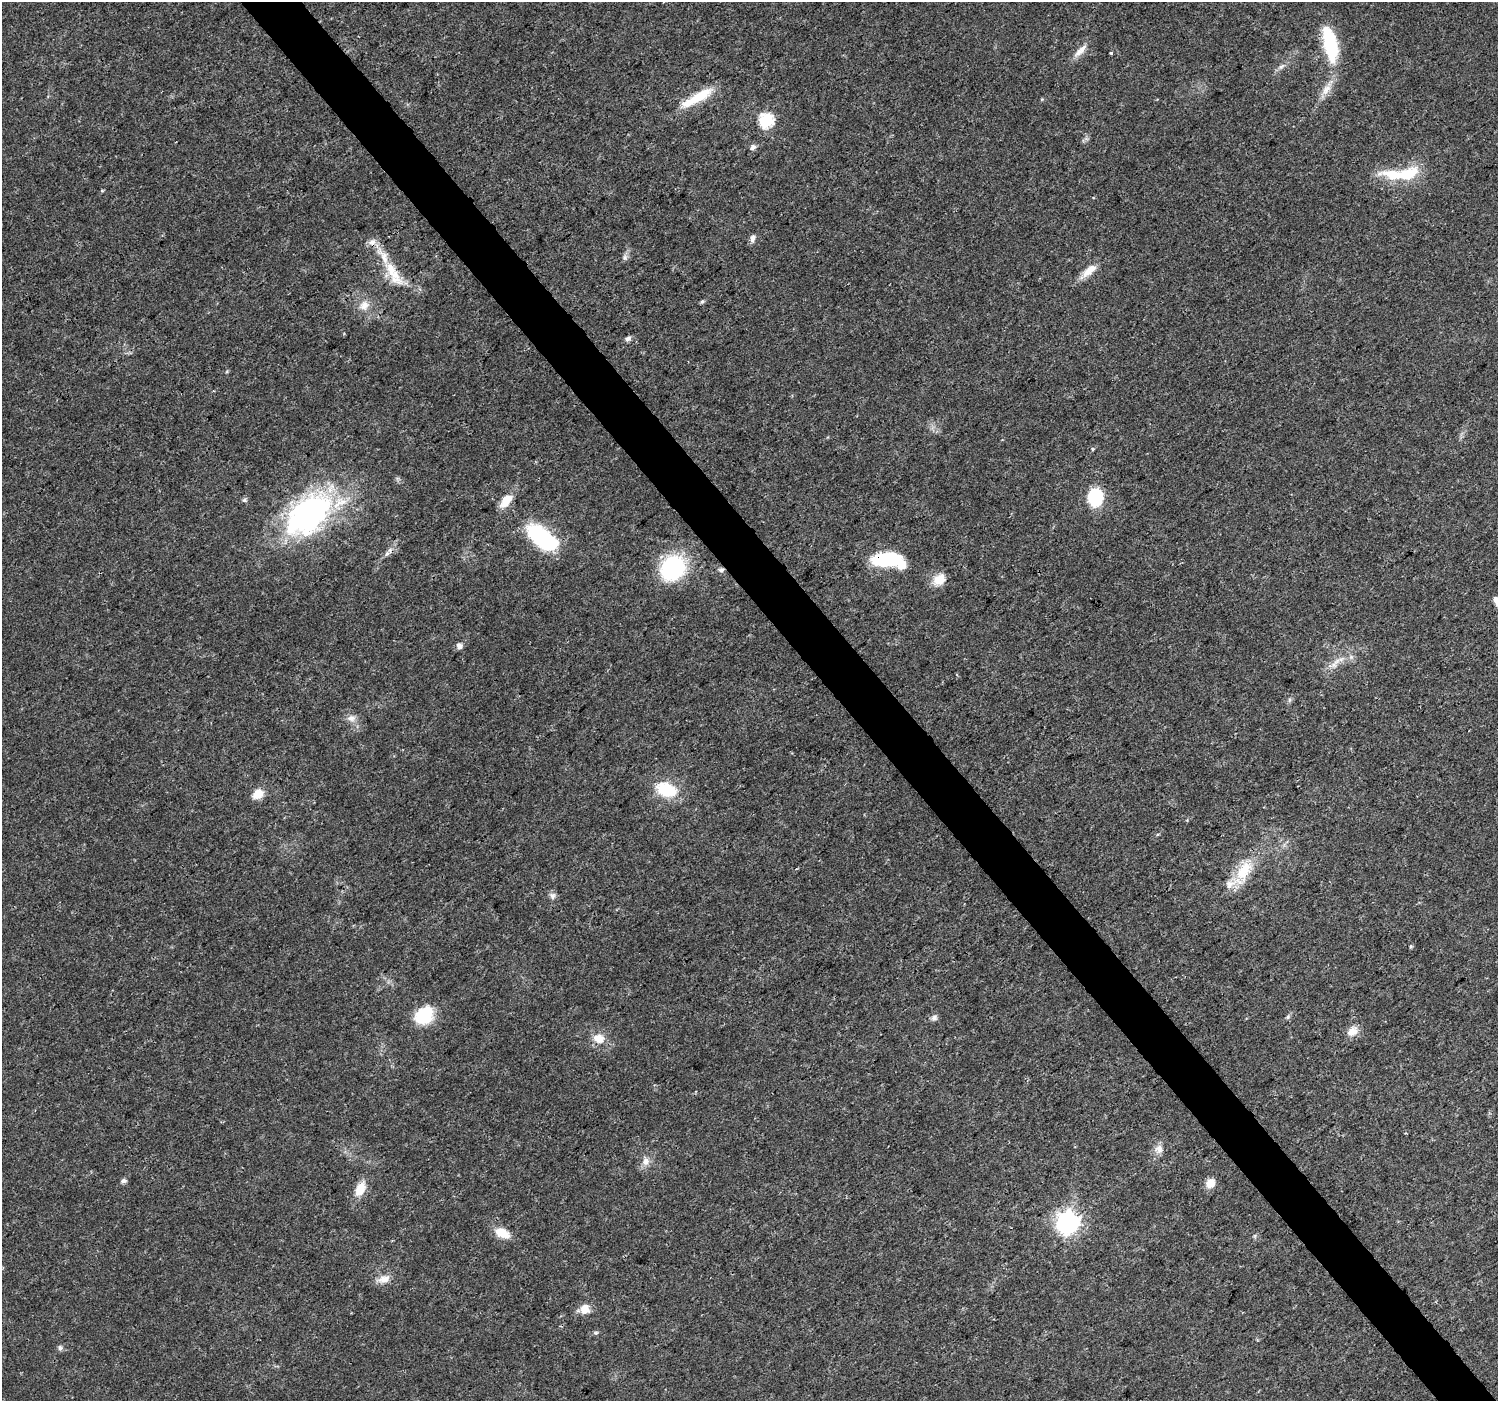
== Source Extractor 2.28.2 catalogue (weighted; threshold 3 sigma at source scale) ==
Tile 6 of 4 x 4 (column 2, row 2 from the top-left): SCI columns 1505-3000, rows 3004-4402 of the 5995 x 5943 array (HDU 1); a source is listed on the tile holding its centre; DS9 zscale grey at full resolution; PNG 1500 x 1403 px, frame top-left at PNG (2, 2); no overlay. Shown black and unused: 4% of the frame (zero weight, under 3 of 4 exposures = <1% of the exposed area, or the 3 px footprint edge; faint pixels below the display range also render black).
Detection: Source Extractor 2.28.2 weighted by HDU 2 'WHT'; one run over the whole footprint, this tile lists its part. Background 0.0244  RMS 0.0022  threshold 0.00978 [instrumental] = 3 sigma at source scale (4.5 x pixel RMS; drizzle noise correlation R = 1.50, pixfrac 1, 0.0396/0.0396 arcsec/px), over >= 5 px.
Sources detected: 53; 2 inside a brighter object's white glare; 1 cosmic-ray / hot-pixel residue — not listed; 2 inside a brighter listed object's ellipse — not listed separately; the other 48 listed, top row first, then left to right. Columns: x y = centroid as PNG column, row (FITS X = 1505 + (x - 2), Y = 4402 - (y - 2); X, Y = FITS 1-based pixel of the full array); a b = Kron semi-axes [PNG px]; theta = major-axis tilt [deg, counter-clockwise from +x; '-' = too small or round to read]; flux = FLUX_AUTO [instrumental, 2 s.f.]
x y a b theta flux
1330 44 42 14 -78 14
1082 48 17 8 56 1.8
1111 53 3 3 - 0.34
1281 66 11 5 40 0.81
1326 89 18 10 53 2.3
697 97 42 10 30 6.7
766 120 7 7 - 28
753 148 8 6 27 0.73
1408 174 26 13 21 8.1
753 238 9 7 82 0.91
625 257 7 7 - 0.65
392 271 48 13 -56 7.9
1089 271 27 9 40 2.8
702 301 6 5 - 0.37
364 305 15 13 33 2.5
628 338 9 6 25 0.67
1095 497 13 11 86 14
244 500 7 5 -15 0.48
506 500 17 9 54 3.7
309 514 59 35 42 53
542 538 35 15 -38 24
886 560 28 12 4 15
672 568 21 18 45 26
721 570 8 6 10 0.57
939 579 18 13 41 2.9
459 646 8 7 - 0.84
1337 661 11 5 36 1.2
351 718 12 9 -1 1.4
666 790 21 14 -18 9.6
258 794 11 8 35 3.3
1244 871 32 17 60 7.6
552 896 10 8 -62 0.84
424 1015 21 16 42 9.4
1288 1017 6 5 - 0.41
934 1018 9 8 - 0.71
1352 1031 14 10 38 2.2
599 1038 15 12 -15 3.1
1159 1149 13 11 78 1.6
646 1161 12 9 85 1.5
123 1181 8 5 17 0.66
1210 1183 11 10 - 2.2
360 1189 18 10 64 3.6
1067 1223 8 8 - 150
502 1233 19 11 -25 3.5
384 1279 18 9 14 2.2
585 1309 13 12 - 2.3
596 1333 6 5 - 0.35
60 1348 7 6 - 0.58
Overlapping masked pixels (flux is a lower limit): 2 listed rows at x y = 886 560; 721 570